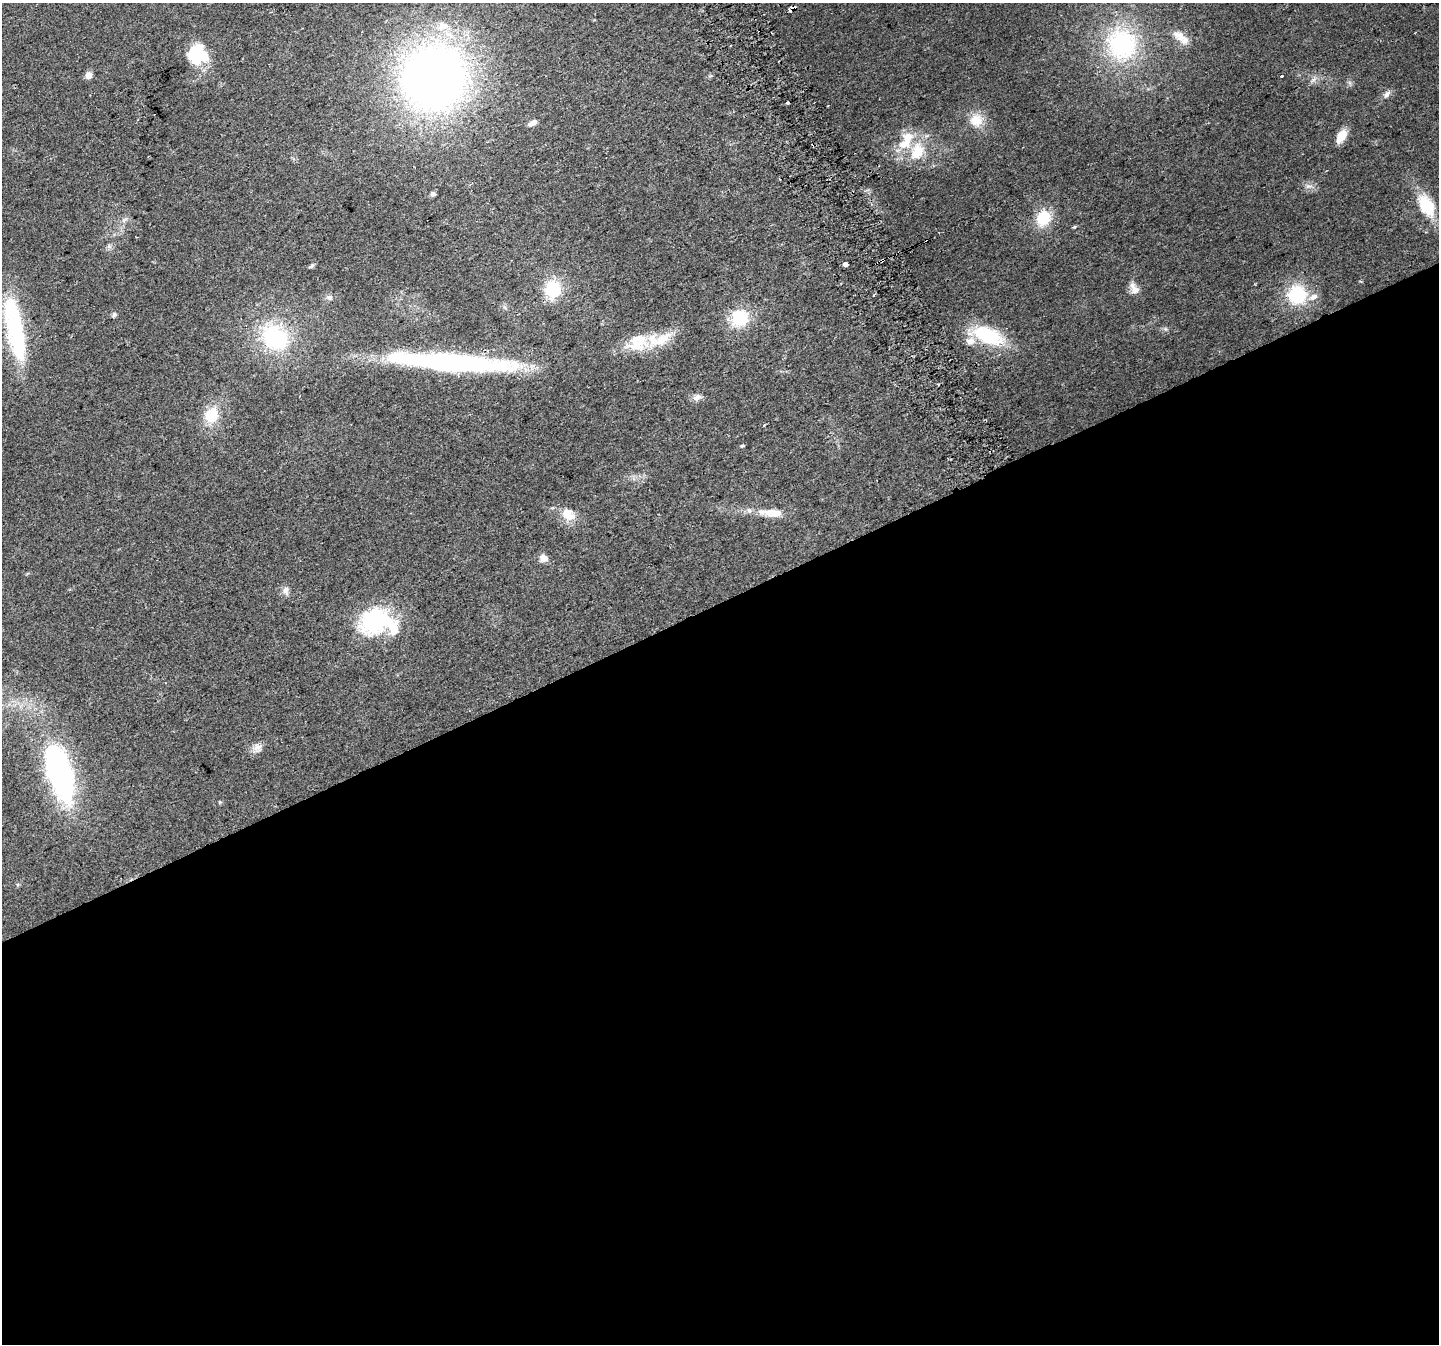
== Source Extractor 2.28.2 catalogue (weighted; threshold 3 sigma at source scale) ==
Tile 15 of 4 x 4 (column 3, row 4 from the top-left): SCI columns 2907-4343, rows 175-1516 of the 5810 x 5659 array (HDU 1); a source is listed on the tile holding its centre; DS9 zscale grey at full resolution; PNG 1441 x 1346 px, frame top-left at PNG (2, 3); no overlay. Shown black and unused: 55% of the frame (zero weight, under 2 of 3 exposures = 2% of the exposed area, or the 3 px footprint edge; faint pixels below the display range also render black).
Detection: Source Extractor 2.28.2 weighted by HDU 2 'WHT'; one run over the whole footprint, this tile lists its part. Background 0.047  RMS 0.0076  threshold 0.0342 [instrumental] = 3 sigma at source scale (4.5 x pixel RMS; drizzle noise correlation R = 1.50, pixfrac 1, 0.0396/0.0396 arcsec/px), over >= 5 px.
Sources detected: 61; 2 inside a brighter object's white glare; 3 cosmic-ray / hot-pixel residue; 1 long thin detection or spike segment (spike, bleed or trail) — not listed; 6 inside a brighter listed object's ellipse — not listed separately; the other 49 listed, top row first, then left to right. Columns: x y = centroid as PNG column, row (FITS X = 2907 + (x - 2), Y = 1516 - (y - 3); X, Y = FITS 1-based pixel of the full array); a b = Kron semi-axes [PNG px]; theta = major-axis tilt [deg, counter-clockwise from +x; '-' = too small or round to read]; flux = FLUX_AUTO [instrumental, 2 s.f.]
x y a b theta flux
792 9 8 4 34 8.4
443 26 15 12 10 11
1180 36 20 12 -42 9.9
1122 44 44 41 -68 93
197 55 22 21 - 35
89 75 7 7 - 4.8
1281 76 3 2 - 1.4
433 77 45 43 60 700
1313 80 8 4 37 2.1
1350 83 7 4 -71 1.5
1387 94 11 7 49 3.2
788 102 3 3 - 4.6
828 106 3 2 - 0.81
976 120 17 16 - 13
532 123 10 5 25 4
1341 136 14 8 58 12
904 143 23 16 13 20
1309 186 11 5 6 2.9
433 194 6 5 - 2.1
1426 206 21 13 -60 34
1043 218 19 15 57 22
124 220 10 5 35 2.3
1074 227 6 3 17 0.87
109 246 7 5 -45 1.7
882 260 3 3 - 30
845 264 4 4 - 24
311 266 8 4 31 1.3
553 289 21 18 81 31
1134 289 16 10 -53 6.3
1297 295 23 23 - 39
329 297 9 6 -26 2.4
114 315 7 6 - 1.5
740 318 24 21 36 28
15 328 71 17 -79 94
988 336 34 17 -21 52
275 338 30 24 -39 68
659 340 38 18 15 28
697 397 13 8 20 3.7
212 415 19 15 63 21
763 426 3 3 - 1.3
742 446 5 4 - 0.96
773 513 26 10 -2 13
568 514 21 14 -33 13
543 558 9 8 - 5.4
286 590 12 8 90 3.6
375 622 39 29 24 71
258 748 12 11 - 5
59 775 66 27 -72 170
220 802 5 4 - 0.83
Overlapping masked pixels (flux is a lower limit): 2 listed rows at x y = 792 9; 882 260
Unlisted compact peaks at least as high as the median listed source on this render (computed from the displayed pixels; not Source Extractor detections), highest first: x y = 1165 329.